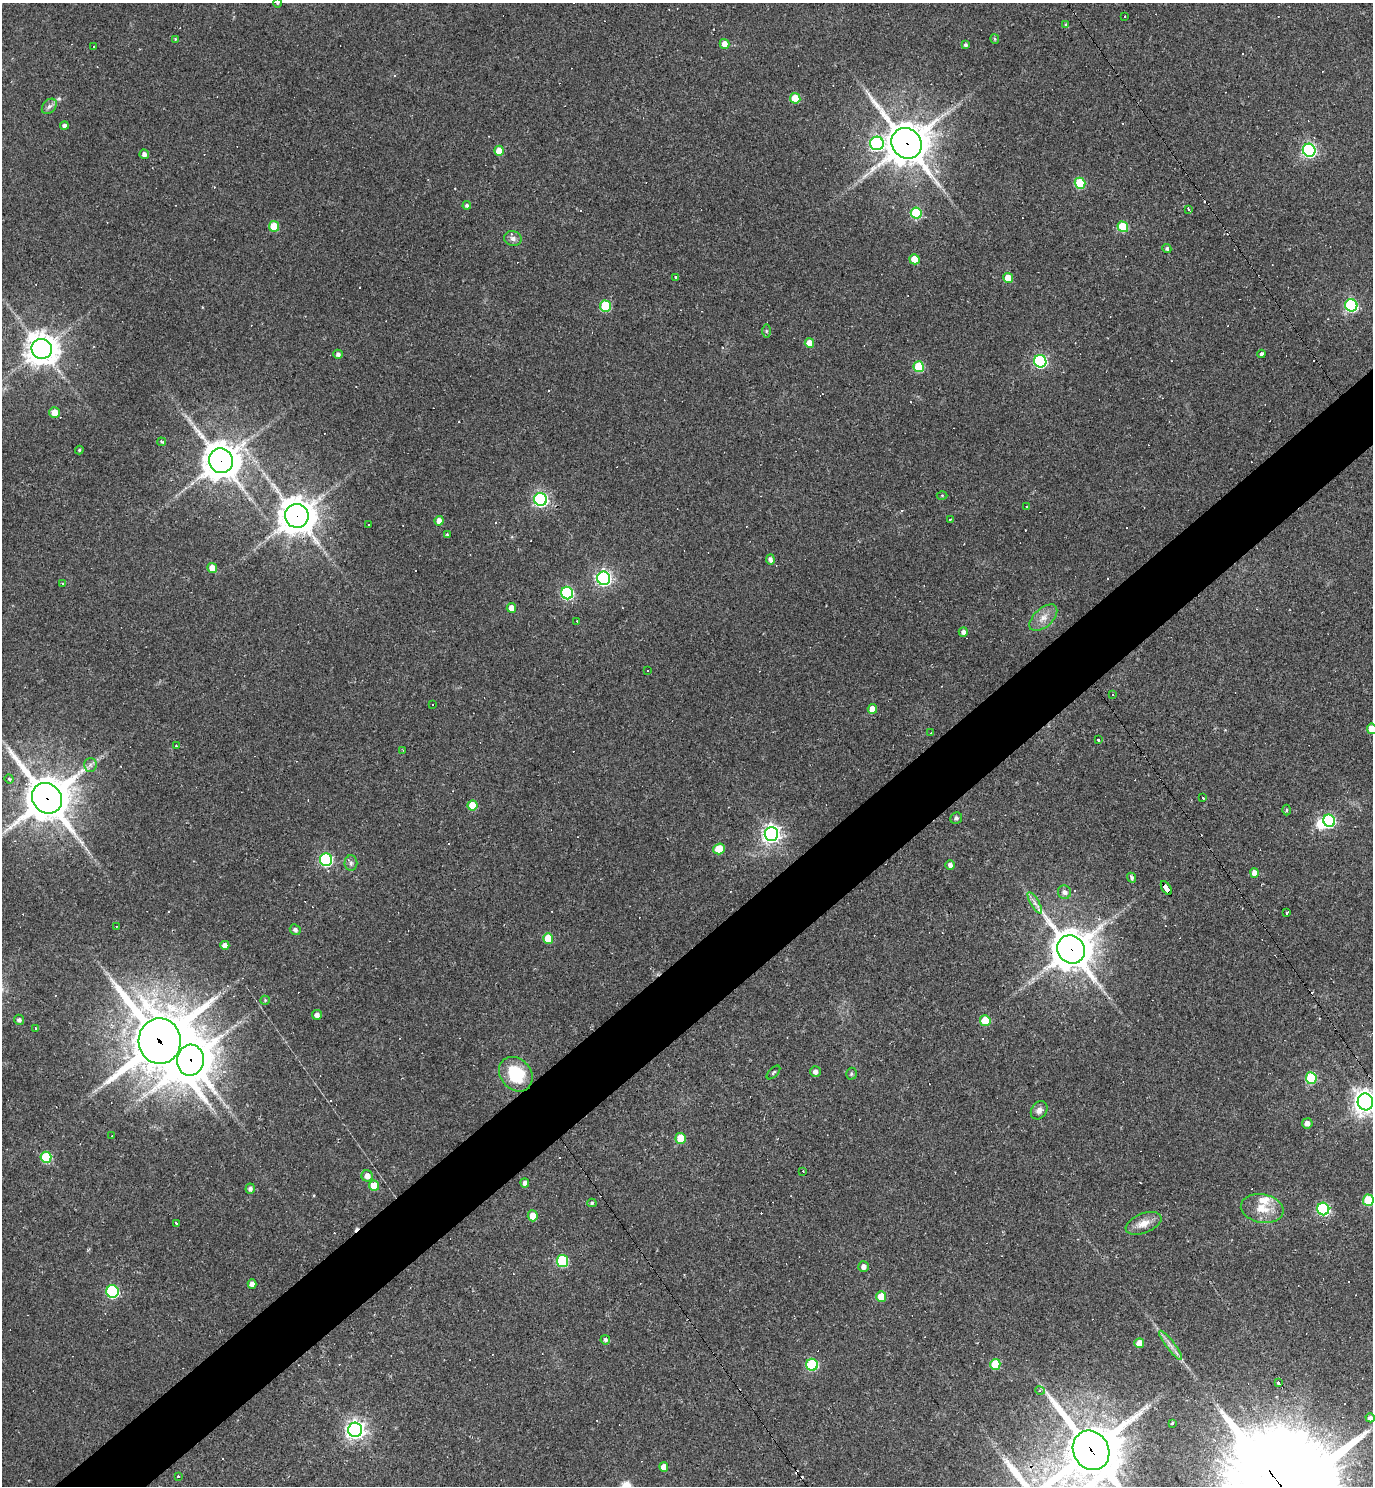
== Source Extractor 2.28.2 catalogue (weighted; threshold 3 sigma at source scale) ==
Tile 7 of 4 x 4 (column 3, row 2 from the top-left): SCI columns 2895-4265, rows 2967-4450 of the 5928 x 5933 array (HDU 1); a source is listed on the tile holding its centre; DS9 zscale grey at full resolution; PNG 1375 x 1488 px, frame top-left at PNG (2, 3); each listed source drawn as its Kron ellipse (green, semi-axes under 4 px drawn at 4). Shown black and unused: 5% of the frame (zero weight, under 2 of 3 exposures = <1% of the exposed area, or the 3 px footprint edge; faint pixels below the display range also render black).
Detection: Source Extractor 2.28.2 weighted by HDU 2 'WHT'; one run over the whole footprint, this tile lists its part. Background 0.103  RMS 0.0068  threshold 0.0304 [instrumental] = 3 sigma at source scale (4.5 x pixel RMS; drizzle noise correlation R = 1.50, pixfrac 1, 0.05/0.05 arcsec/px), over >= 5 px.
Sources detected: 197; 1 too faint to see at this stretch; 1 inside a brighter object's white glare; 56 cosmic-ray / hot-pixel residue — neither listed nor drawn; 1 inside a brighter listed object's ellipse — not listed separately; the other 138 listed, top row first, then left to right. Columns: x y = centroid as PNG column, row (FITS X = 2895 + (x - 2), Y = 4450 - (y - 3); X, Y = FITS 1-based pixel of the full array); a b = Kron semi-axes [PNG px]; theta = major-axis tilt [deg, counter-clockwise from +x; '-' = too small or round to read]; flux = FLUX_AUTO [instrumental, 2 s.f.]
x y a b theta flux
278 3 5 3 - 0.69
1124 16 3 2 - 0.88
1066 25 4 3 - 1.1
175 39 3 3 - 0.56
995 39 4 4 - 0.8
725 44 5 4 - 5.7
965 45 3 3 - 1.3
94 46 3 2 - 0.88
795 98 5 5 - 18
49 106 9 6 48 2.3
64 125 4 4 - 2.1
877 143 7 7 - 130
907 143 16 14 -50 2000
1309 150 6 6 - 150
499 151 5 5 - 7.2
144 154 5 4 - 2.6
1080 183 5 5 - 36
467 205 4 4 - 1.5
1189 209 3 3 - 2.5
916 213 6 5 - 48
274 226 5 5 - 19
1123 227 5 5 - 29
513 238 9 7 -15 2.7
1167 248 4 4 - 1.5
914 259 5 5 - 14
675 278 3 3 - 2.4
1008 278 5 5 - 14
1351 305 6 6 - 92
605 306 5 5 - 39
766 331 6 4 -90 1.1
809 343 5 4 - 8.2
42 349 10 10 - 1100
338 354 4 4 - 1.9
1261 354 4 3 - 1.7
1040 361 6 6 - 110
919 367 5 5 - 37
54 413 5 5 - 9.2
161 442 4 3 - 1.2
79 450 4 4 - 0.73
221 461 12 12 - 1500
942 495 5 3 - 0.61
541 499 6 6 - 160
1026 507 4 2 - 0.58
297 516 12 11 - 1300
950 520 4 2 - 0.52
439 521 4 4 - 4.9
369 524 2 2 - 0.58
447 535 3 3 - 0.76
770 559 5 4 - 2.6
212 568 5 4 - 7.6
604 578 7 6 - 200
63 584 4 2 - 0.61
567 593 6 6 - 87
511 608 5 4 - 6.4
1043 618 17 9 42 6.5
577 621 3 2 - 0.55
963 632 5 4 - 2.8
647 671 3 3 - 2.2
1112 695 3 3 - 4.2
433 704 3 2 - 0.71
872 709 5 4 - 7.5
1372 729 5 5 - 10
931 733 3 3 - 0.52
1098 739 3 3 - 3.3
176 746 3 3 - 1.2
403 750 3 3 - 0.47
90 765 7 6 - 2
9 779 4 4 - 0.9
47 798 16 14 -51 2500
1203 798 3 2 - 0.63
472 806 5 5 - 15
1286 810 5 3 - 0.79
956 818 6 5 - 1.6
1329 821 6 5 - 75
771 834 7 7 - 320
719 849 6 5 - 18
326 860 6 6 - 110
351 863 8 6 -89 2
950 865 5 5 - 3
1255 873 5 4 - 5.9
1132 878 5 4 - 1.9
1166 888 8 4 -57 75
1064 892 7 6 - 2.5
1035 903 12 4 -60 2.8
1287 913 3 3 - 5.8
116 926 3 2 - 0.42
295 930 6 5 - 2.2
548 938 5 5 - 22
225 945 4 4 - 4.6
1071 949 15 13 -52 1800
265 1000 5 4 - 0.83
317 1015 5 5 - 3.1
19 1020 5 5 - 2
985 1021 5 5 - 20
36 1028 3 3 - 2.4
160 1041 23 21 -86 4100
190 1060 15 13 87 2000
773 1072 8 3 45 0.9
815 1072 5 5 - 3.2
516 1074 19 15 -49 32
851 1074 6 5 - 1.2
1311 1078 6 5 - 41
1365 1102 8 7 - 650
1039 1110 10 7 54 3.1
1307 1123 5 5 - 3.9
112 1136 3 2 - 0.89
681 1138 5 5 - 19
46 1157 5 5 - 42
803 1171 3 2 - 1.6
367 1176 6 5 - 5.3
525 1183 4 4 - 2.8
374 1186 5 5 - 14
250 1189 5 4 - 2.5
1368 1200 5 5 - 33
592 1203 4 4 - 1.1
1262 1208 21 14 -10 12
1323 1209 6 6 - 94
533 1216 5 5 - 8
176 1223 3 3 - 2.1
1143 1223 19 9 22 7.5
562 1261 6 5 - 57
863 1267 5 5 - 3.5
252 1284 4 4 - 4
112 1292 6 6 - 79
881 1297 5 5 - 15
605 1340 4 4 - 1.7
1139 1343 5 5 - 7.8
1171 1345 18 4 -53 3.8
995 1364 5 5 - 24
812 1365 6 5 - 55
1278 1383 4 3 - 3.4
1040 1391 5 3 - 0.83
1370 1418 5 4 - 2.4
1172 1423 3 2 - 0.96
355 1430 7 7 - 360
1091 1450 20 17 -60 3600
664 1467 5 4 - 6.2
179 1476 3 3 - 5.5
Overlapping masked pixels (flux is a lower limit): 9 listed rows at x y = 907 143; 221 461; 297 516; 47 798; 1166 888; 1071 949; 160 1041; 190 1060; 1091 1450
Isophote crosses this tile's border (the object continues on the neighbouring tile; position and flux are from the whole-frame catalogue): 4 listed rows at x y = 278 3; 1372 729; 1365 1102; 1091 1450